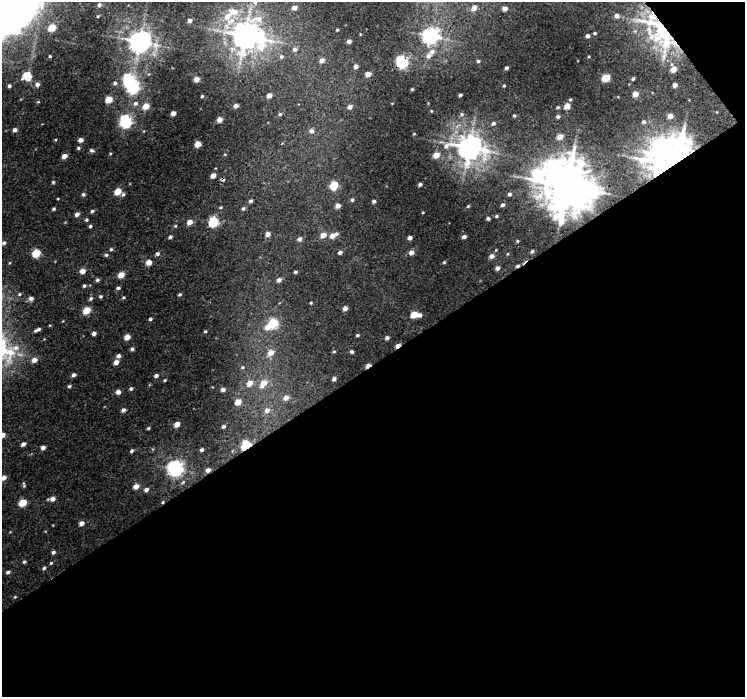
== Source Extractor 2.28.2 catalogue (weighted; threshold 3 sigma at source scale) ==
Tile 4 of 2 x 2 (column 2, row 2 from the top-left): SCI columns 743-1485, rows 43-737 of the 1485 x 1470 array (HDU 1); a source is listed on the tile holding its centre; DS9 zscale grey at full resolution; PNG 747 x 699 px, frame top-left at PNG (2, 2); no overlay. Shown black and unused: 49% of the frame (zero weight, under 3 of 4 exposures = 1% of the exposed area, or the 3 px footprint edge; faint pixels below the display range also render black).
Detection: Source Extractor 2.28.2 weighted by HDU 2 'WHT'; one run over the whole footprint, this tile lists its part. Background 0.00963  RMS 0.0036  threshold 0.016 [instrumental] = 3 sigma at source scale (4.5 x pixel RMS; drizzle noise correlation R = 1.50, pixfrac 1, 0.0396/0.0396 arcsec/px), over >= 5 px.
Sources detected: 207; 1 inside a brighter object's white glare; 4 cosmic-ray / hot-pixel residue — not listed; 5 inside a brighter listed object's ellipse — not listed separately; the other 197 listed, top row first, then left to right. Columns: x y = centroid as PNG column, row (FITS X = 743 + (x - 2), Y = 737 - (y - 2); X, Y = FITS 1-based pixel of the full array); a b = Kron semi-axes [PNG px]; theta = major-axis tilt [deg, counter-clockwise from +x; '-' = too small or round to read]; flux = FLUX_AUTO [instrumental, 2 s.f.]
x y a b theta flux
255 2 7 5 -68 1
10 3 109 59 20 980
294 8 5 4 - 1.8
474 8 6 5 - 3.1
505 8 5 4 - 1.7
617 16 5 4 - 1.4
227 17 13 11 55 5.6
189 20 5 4 - 1.3
337 30 3 2 - 0.32
662 31 43 21 -49 52
595 33 3 2 - 0.39
360 34 3 2 - 0.21
245 35 11 10 - 510
430 36 7 6 - 130
587 36 4 4 - 1.2
139 41 8 7 - 300
349 41 4 4 - 1.5
295 49 6 6 - 1.2
432 52 8 7 - 2.1
50 56 3 2 - 0.36
281 57 6 6 - 0.92
322 60 5 5 - 1.8
478 61 5 4 - 0.59
402 62 6 5 - 55
356 66 4 4 - 1.6
506 68 3 3 - 0.75
674 69 6 5 - 4
368 74 5 4 - 2.6
27 76 7 6 - 10
606 78 5 4 - 9.7
196 79 4 4 - 2.8
633 79 3 3 - 0.67
115 83 5 5 - 0.71
37 84 5 5 - 1.5
675 85 4 4 - 1.9
9 86 4 4 - 0.68
504 86 3 2 - 0.35
133 87 6 5 - 58
412 89 3 3 - 0.41
635 94 4 4 - 2.9
269 95 4 4 - 2.4
460 95 3 3 - 0.71
202 96 3 3 - 0.49
109 99 5 5 - 6
38 102 5 3 - 0.29
135 103 6 6 - 1.1
146 106 5 4 - 5.2
236 106 4 4 - 1.4
567 106 5 4 - 4.4
350 107 5 5 - 1.6
558 107 4 3 - 0.47
431 111 3 3 - 0.28
173 113 4 4 - 2.4
280 114 4 4 - 0.58
462 114 6 5 - 0.69
514 116 4 3 - 0.44
670 116 5 4 - 2.3
558 117 4 3 - 0.83
219 120 4 4 - 2.4
126 121 6 6 - 57
644 122 5 5 - 0.77
493 123 6 5 - 0.88
15 130 4 4 - 1.4
311 131 6 6 - 1.5
560 137 5 4 - 3.5
81 140 5 4 - 1.7
198 144 4 4 - 4.9
469 147 10 8 -9 390
78 148 5 4 - 0.56
92 150 6 4 -31 0.81
225 154 4 3 - 0.26
436 155 5 4 - 4.4
64 156 4 4 - 2.7
670 156 36 27 29 180
213 175 4 4 - 2.8
53 182 4 4 - 0.48
420 184 4 3 - 0.87
334 185 5 5 - 12
567 186 18 15 -31 1500
118 191 5 4 - 6.6
83 194 4 4 - 0.67
123 194 6 5 - 0.66
509 194 4 4 - 0.82
352 200 5 4 - 0.7
374 201 4 3 - 0.87
503 205 4 3 - 0.87
338 206 5 4 - 2
468 206 4 3 - 0.37
220 207 5 4 - 0.38
54 209 3 3 - 0.56
243 209 5 4 - 0.67
92 211 4 4 - 0.59
423 212 3 3 - 0.31
77 214 5 4 - 1.4
496 216 4 3 - 0.44
488 218 4 3 - 0.8
86 220 4 4 - 0.52
190 222 5 5 - 3.1
213 222 6 5 - 24
90 226 4 4 - 0.56
175 226 5 4 - 0.42
268 234 4 4 - 2
323 235 5 4 - 3.6
333 235 9 5 27 3.5
170 237 5 4 - 0.87
464 237 4 3 - 1.1
410 238 4 4 - 1.3
299 239 5 4 - 1.4
517 241 4 2 - 0.29
4 243 5 4 - 0.94
111 249 5 4 - 0.49
532 251 3 3 - 0.55
340 252 5 4 - 1.1
36 253 6 5 - 10
411 253 5 5 - 2
157 254 6 5 - 1
106 255 5 4 - 0.66
491 256 5 5 - 1.8
149 262 5 4 - 3.4
444 262 4 3 - 0.38
497 268 5 4 - 1.4
83 271 5 5 - 2.5
295 272 3 3 - 0.55
121 275 5 4 - 4.2
97 280 5 4 - 0.71
279 280 5 4 - 1.5
84 286 4 4 - 0.63
118 288 5 3 - 0.75
19 294 5 4 - 0.56
180 294 4 4 - 0.58
101 296 4 4 - 0.59
123 297 4 4 - 0.39
31 298 6 5 - 1.3
91 298 6 4 46 0.72
311 303 3 3 - 0.37
345 308 4 4 - 2
87 310 5 4 - 8.2
414 314 5 4 - 7
419 315 4 4 - 1.4
150 319 4 4 - 0.64
273 323 5 5 - 19
267 327 6 6 - 3
39 329 3 3 - 0.66
35 331 4 4 - 0.56
205 331 4 3 - 0.47
94 333 4 3 - 1.2
357 335 4 3 - 0.6
127 337 5 4 - 3.3
387 338 4 4 - 1
398 345 5 3 - 2.8
132 349 4 4 - 0.75
334 352 5 3 - 0.39
351 352 4 4 - 0.86
271 353 7 6 - 3.1
118 356 5 4 - 1.1
34 360 5 5 - 2.5
116 362 5 4 - 2.4
368 365 5 3 - 2.9
242 367 5 4 - 0.52
74 375 4 4 - 1.1
156 376 5 4 - 1
334 379 4 4 - 0.92
165 380 4 3 - 0.39
250 383 6 5 - 3.2
263 383 10 6 53 4.2
69 386 4 3 - 0.61
131 389 4 4 - 0.67
223 389 4 4 - 1.4
118 392 5 4 - 1.6
286 398 5 5 - 2.7
238 402 5 4 - 5.2
123 410 4 4 - 1.2
267 410 7 6 - 1.7
177 424 4 4 - 3.3
223 426 4 4 - 0.86
148 428 4 3 - 0.5
2 435 4 4 - 2.6
23 444 4 4 - 1.3
246 446 5 4 - 28
43 448 4 4 - 1.6
202 450 4 3 - 0.78
132 451 4 3 - 0.7
175 468 6 6 - 120
208 470 4 4 - 1.5
4 478 6 5 - 1.9
24 485 7 4 -77 0.51
136 486 5 4 - 3.1
146 490 5 4 - 1.2
52 499 6 4 8 2.2
23 503 5 4 - 9.3
81 523 5 4 - 2.2
53 552 5 4 - 0.88
24 562 4 4 - 0.57
51 563 4 4 - 0.43
44 568 4 4 - 0.6
8 572 5 4 - 0.8
15 597 4 4 - 0.34
Overlapping masked pixels (flux is a lower limit): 8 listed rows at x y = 662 31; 402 62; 670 156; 567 186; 398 345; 368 365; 246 446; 208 470
Isophote crosses this tile's border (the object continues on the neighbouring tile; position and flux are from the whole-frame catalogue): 4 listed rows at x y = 255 2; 10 3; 2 435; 4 478